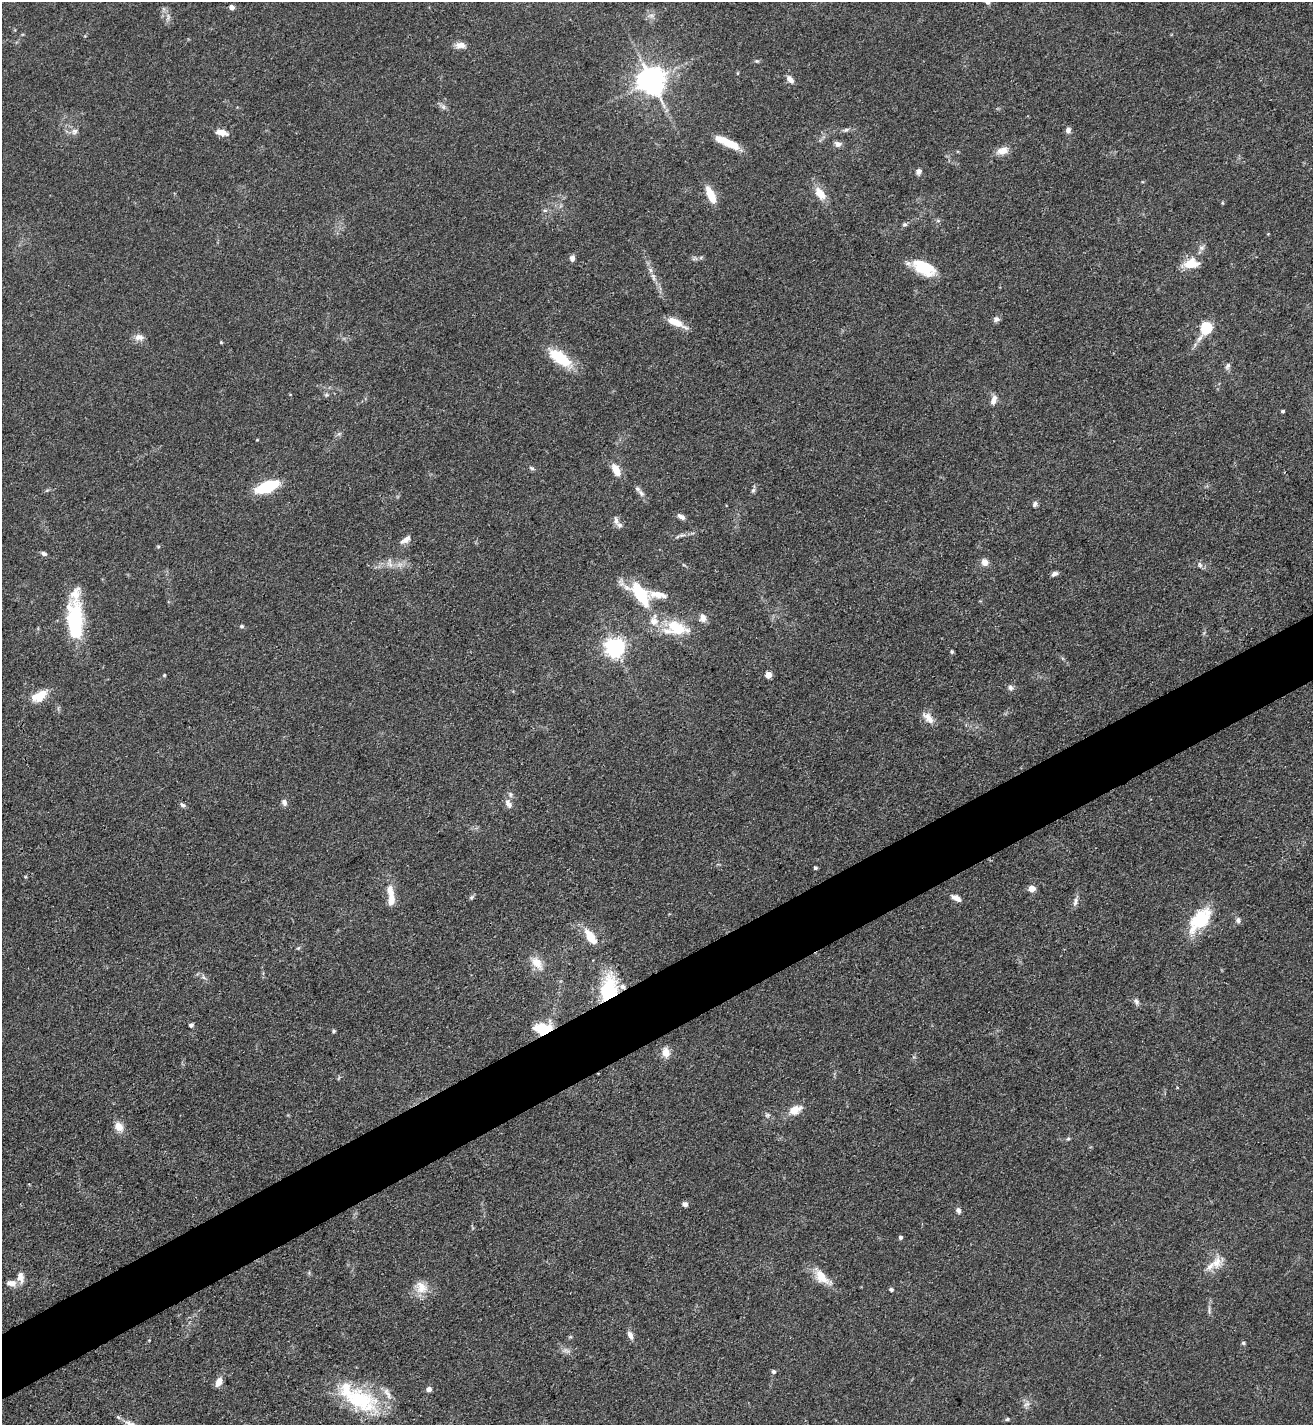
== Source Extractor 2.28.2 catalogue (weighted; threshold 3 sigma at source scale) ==
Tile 7 of 4 x 4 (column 3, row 2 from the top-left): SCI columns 2911-4221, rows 2848-4270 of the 5686 x 5693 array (HDU 1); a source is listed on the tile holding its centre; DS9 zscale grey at full resolution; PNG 1315 x 1427 px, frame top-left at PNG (2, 2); no overlay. Shown black and unused: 5% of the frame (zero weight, under 3 of 4 exposures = <1% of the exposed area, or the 3 px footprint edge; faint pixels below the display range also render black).
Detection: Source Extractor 2.28.2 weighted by HDU 2 'WHT'; one run over the whole footprint, this tile lists its part. Background 0.0677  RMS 0.0058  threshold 0.0263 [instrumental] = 3 sigma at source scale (4.5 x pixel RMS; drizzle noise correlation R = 1.50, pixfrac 1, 0.05/0.05 arcsec/px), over >= 5 px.
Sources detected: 122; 1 long thin detection or spike segment (spike, bleed or trail) — not listed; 11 inside a brighter listed object's ellipse — not listed separately; the other 110 listed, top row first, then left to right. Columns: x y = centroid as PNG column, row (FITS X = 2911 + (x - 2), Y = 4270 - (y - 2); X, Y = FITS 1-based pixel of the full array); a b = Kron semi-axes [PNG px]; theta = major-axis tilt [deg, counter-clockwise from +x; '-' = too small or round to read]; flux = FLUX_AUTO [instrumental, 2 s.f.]
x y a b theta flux
987 2 9 6 -36 1.4
231 7 4 4 - 3.9
168 17 13 3 90 1.6
460 45 15 7 -2 4
757 61 6 5 - 0.87
738 73 5 3 - 0.48
790 79 10 6 -49 3.5
651 81 8 8 - 830
443 107 7 6 - 1.7
846 130 9 5 24 1.5
1068 130 6 6 - 2.3
74 131 9 8 - 2.4
221 132 14 7 -12 5.1
727 142 30 8 -25 13
838 144 7 6 - 2.9
1002 151 16 9 14 5.6
918 171 7 7 - 2.1
820 193 18 10 -51 8
545 210 6 4 18 0.99
904 224 6 5 - 1.1
1202 248 9 6 24 1.9
701 257 6 4 20 0.97
572 258 7 6 - 2.3
1191 264 16 10 7 12
924 268 27 14 -28 20
653 277 12 5 -73 2.8
996 319 8 7 - 1.9
673 321 27 9 -27 7.7
1206 328 7 5 61 58
139 337 13 9 2 3.7
221 342 5 4 - 0.53
560 358 29 12 -36 23
1228 366 10 6 63 1.7
326 395 7 5 -19 1.1
993 400 12 6 68 3.6
1282 411 3 3 - 1
339 434 7 4 19 1
532 468 8 5 -27 1.1
616 470 15 8 -62 7.6
267 487 18 8 21 36
637 489 9 7 -52 2.2
753 490 8 5 62 1.4
1035 504 7 5 71 1.6
681 517 10 5 -32 2.4
616 520 14 6 -81 2.5
406 540 13 6 34 3.7
44 554 8 5 -22 1.5
985 562 8 7 - 4.7
390 564 10 5 -54 2.2
1200 565 9 5 -71 1.6
1055 574 9 5 27 1.8
640 594 28 13 -52 34
658 595 24 8 -10 7.1
703 618 11 8 -85 3.8
654 621 13 12 - 6.5
75 622 43 16 -87 45
242 626 6 4 -1 0.9
680 629 27 17 8 16
614 647 7 7 - 320
952 652 5 4 - 0.83
164 675 4 4 - 0.61
768 675 5 5 - 10
1010 688 9 7 -69 1.9
39 696 19 11 31 12
928 718 19 9 -45 5.3
510 794 8 6 -89 1.6
284 802 8 6 -72 2.2
508 804 12 7 -58 3.3
183 805 8 5 -38 1.5
815 868 3 3 - 1.2
1032 889 5 4 - 12
391 892 21 9 -82 8.1
471 897 6 5 - 1.1
956 898 13 6 -29 3.6
1075 902 14 5 76 2.5
1200 920 33 17 49 29
1238 920 8 6 -88 1.6
590 937 18 8 -55 13
298 948 6 4 43 0.82
537 963 22 12 -51 8.1
203 977 8 5 -32 1.6
609 989 33 18 80 35
1136 1002 8 6 -63 2
191 1025 5 4 - 1.6
543 1029 16 11 5 25
333 1031 5 4 - 0.86
666 1053 10 8 -79 6.3
1177 1088 3 2 - 0.71
795 1110 16 10 25 8
119 1127 13 10 -58 5.4
1068 1139 5 5 - 0.82
685 1204 6 6 - 1.9
958 1210 7 6 - 1.9
900 1237 4 4 - 1.5
1216 1263 17 13 67 7.7
20 1277 15 9 -85 4.8
822 1277 26 12 -44 11
11 1283 12 7 -5 4
421 1287 19 15 -37 8.6
891 1289 5 4 - 1
1209 1310 14 2 90 1.5
630 1335 11 6 -63 3.2
570 1337 6 3 17 0.69
1243 1343 5 5 - 0.84
773 1372 5 5 - 1.3
219 1382 10 6 64 5.1
429 1389 5 5 - 3
359 1400 53 27 -24 49
1027 1404 10 5 26 2
1007 1419 6 4 22 0.84
Overlapping masked pixels (flux is a lower limit): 2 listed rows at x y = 609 989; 543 1029
Isophote crosses this tile's border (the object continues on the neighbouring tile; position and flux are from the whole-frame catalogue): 1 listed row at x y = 987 2